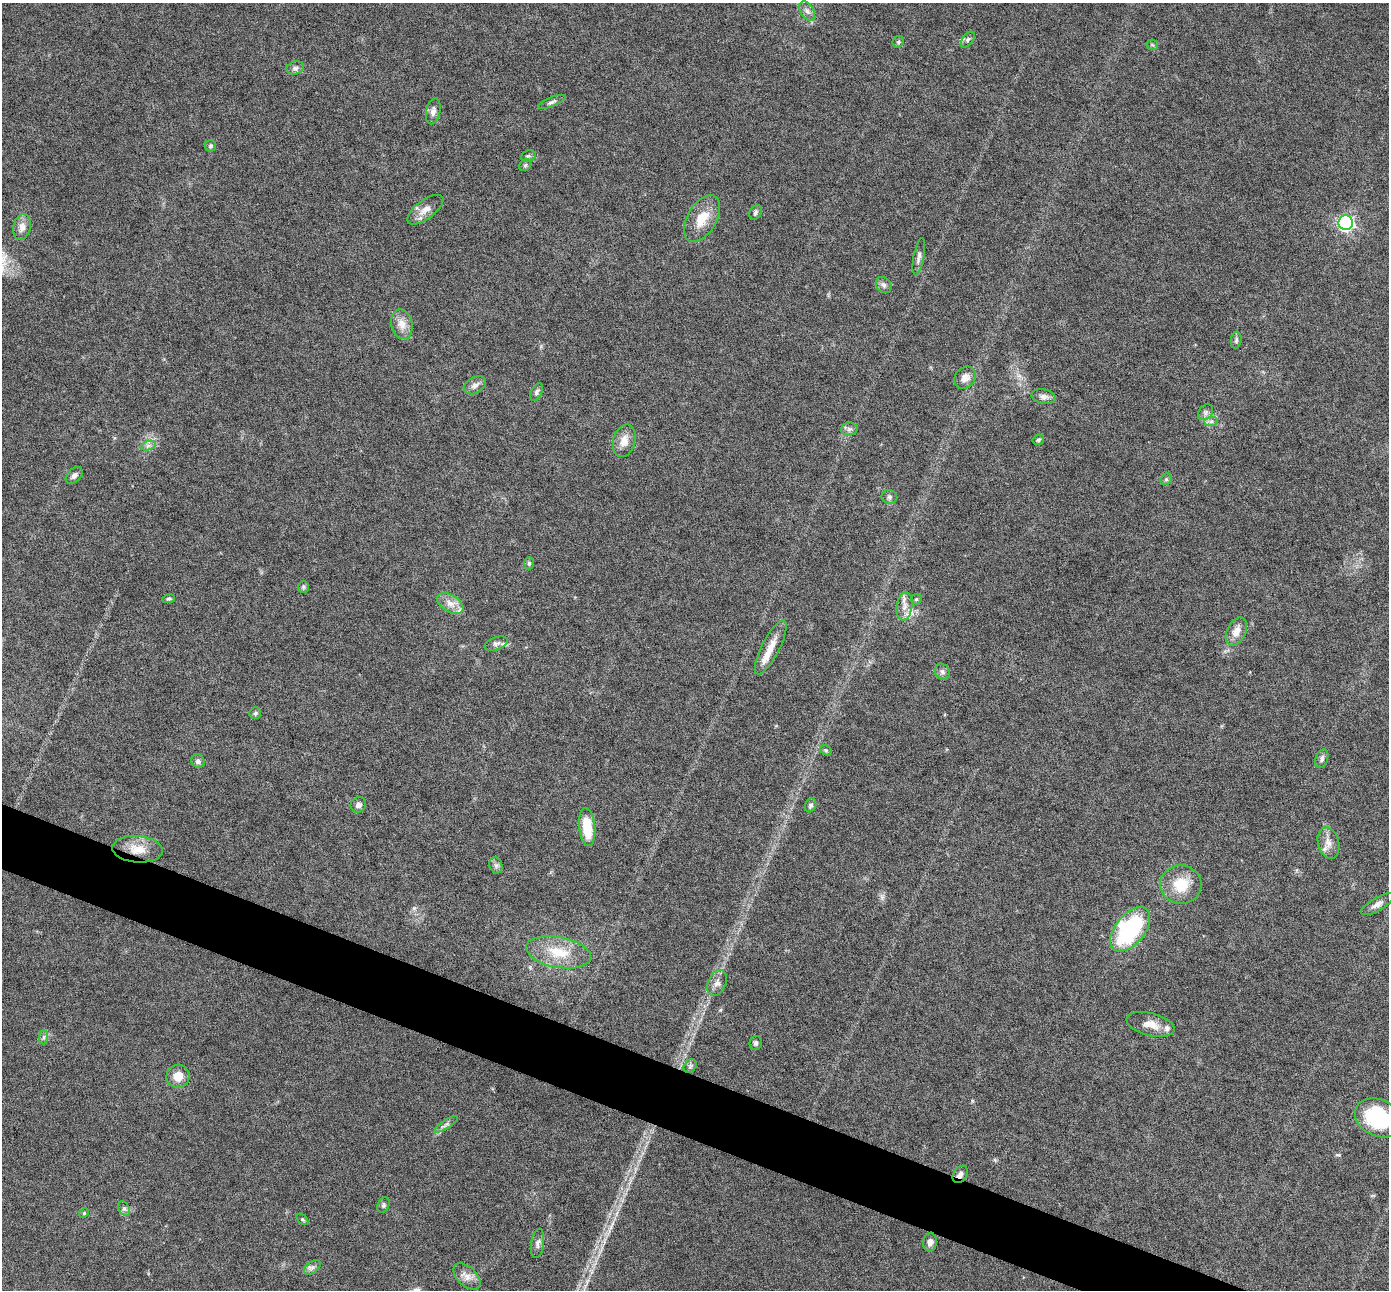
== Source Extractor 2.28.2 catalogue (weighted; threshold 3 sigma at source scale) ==
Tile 6 of 4 x 4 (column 2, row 2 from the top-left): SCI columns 1389-2775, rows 2848-4135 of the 5548 x 5559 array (HDU 1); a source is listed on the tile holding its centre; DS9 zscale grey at full resolution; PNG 1391 x 1292 px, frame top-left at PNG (2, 3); each listed source drawn as its Kron ellipse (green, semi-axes under 4 px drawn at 4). Shown black and unused: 4% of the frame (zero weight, under 4 of 8 exposures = <1% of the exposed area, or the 3 px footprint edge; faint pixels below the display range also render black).
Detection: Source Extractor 2.28.2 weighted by HDU 2 'WHT'; one run over the whole footprint, this tile lists its part. Background 0.0825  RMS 0.0066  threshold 0.027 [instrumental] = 3 sigma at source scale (4.09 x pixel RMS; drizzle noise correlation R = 1.36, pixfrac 0.8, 0.05/0.05 arcsec/px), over >= 5 px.
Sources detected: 78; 5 inside a brighter listed object's ellipse — not listed separately; the other 73 listed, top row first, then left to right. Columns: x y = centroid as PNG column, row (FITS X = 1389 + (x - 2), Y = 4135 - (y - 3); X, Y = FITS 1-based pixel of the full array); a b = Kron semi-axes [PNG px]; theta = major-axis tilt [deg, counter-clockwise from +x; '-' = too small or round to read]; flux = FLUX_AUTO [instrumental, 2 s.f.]
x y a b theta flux
807 11 10 6 -59 2.4
968 40 9 5 53 1.5
898 42 6 5 - 1.1
1152 45 6 5 - 1
295 68 9 6 13 1.8
552 102 14 4 22 1.9
433 111 13 7 77 2.9
211 146 5 5 - 1.4
528 156 7 5 19 1.3
525 165 6 5 - 1.1
425 210 21 9 36 5.8
755 212 8 5 58 1.5
702 219 25 14 59 13
1346 223 7 7 - 170
22 227 13 8 77 4.5
919 257 19 5 80 2.6
884 285 9 7 -49 2
402 324 15 10 -77 6.3
1236 340 8 5 82 1.4
965 378 12 10 49 4.4
475 385 12 8 28 3.2
537 392 9 5 64 1.7
1044 397 12 7 -10 2.8
1206 412 9 6 48 2
1211 422 7 4 1 1.6
849 429 8 6 2 1.9
1038 440 6 4 30 1
624 441 16 11 74 6.5
148 446 7 4 19 1.7
74 475 10 6 45 2.4
1166 479 6 5 - 0.91
889 497 8 7 - 1.7
529 563 6 5 - 1.1
303 587 6 5 - 1.1
169 599 6 4 10 1.1
916 599 6 5 - 0.8
450 603 14 8 -31 5.5
904 606 14 8 82 4.6
1236 631 15 9 63 5.9
496 643 12 6 18 2.2
771 647 30 9 63 9
942 672 8 7 - 2
255 713 6 5 - 1.2
826 750 6 4 -30 0.92
1322 759 10 6 70 2
198 761 7 6 - 2.1
358 805 8 7 - 2.5
811 805 7 5 67 1.6
587 827 19 8 -84 18
1328 843 16 10 -74 5.4
138 849 25 13 -5 12
496 865 8 6 -69 1.7
1181 885 21 19 1 16
1377 904 18 6 30 3.4
1130 929 26 15 51 71
559 952 33 15 -11 18
717 983 14 9 66 3.8
1150 1024 24 11 -14 7.3
44 1037 7 4 89 1.3
756 1043 7 6 - 1.5
690 1066 7 6 - 1.5
178 1076 11 11 - 7
1378 1118 24 18 -26 42
446 1124 14 4 33 1.9
960 1174 9 6 55 2.8
383 1205 8 5 65 1.3
124 1208 8 5 -62 1.5
84 1213 5 4 - 0.78
302 1219 7 4 -44 0.9
930 1242 9 6 82 3.2
538 1243 15 6 82 2.6
312 1267 9 5 34 1.9
467 1276 16 9 -42 4.8
Overlapping masked pixels (flux is a lower limit): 2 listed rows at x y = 138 849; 960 1174
Isophote crosses this tile's border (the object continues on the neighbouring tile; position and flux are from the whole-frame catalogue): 1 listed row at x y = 1378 1118